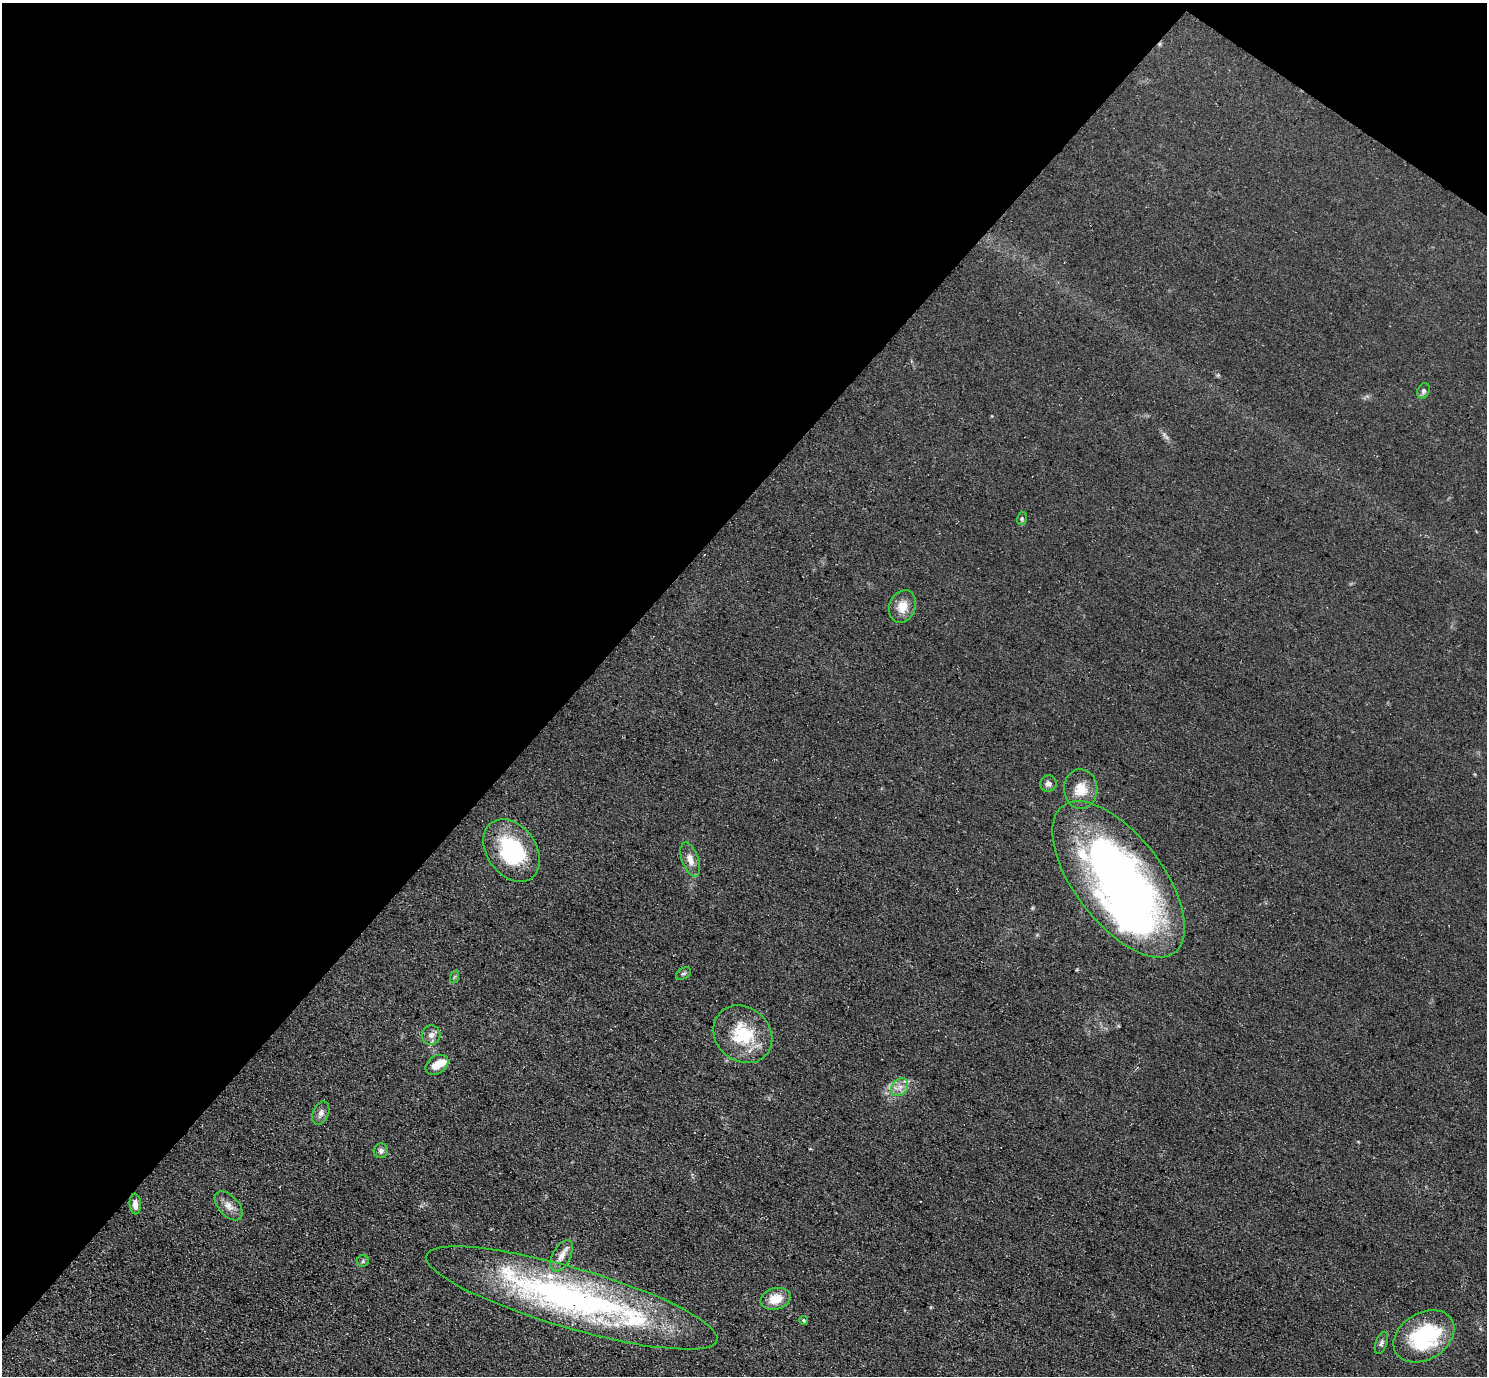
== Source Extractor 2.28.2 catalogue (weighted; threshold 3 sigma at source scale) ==
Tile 2 of 4 x 4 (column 2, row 1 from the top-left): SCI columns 1486-2970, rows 4276-5649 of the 5939 x 5943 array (HDU 1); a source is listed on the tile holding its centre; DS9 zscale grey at full resolution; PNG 1489 x 1378 px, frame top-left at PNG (2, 3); each listed source drawn as its Kron ellipse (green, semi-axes under 4 px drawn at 4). Shown black and unused: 41% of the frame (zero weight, under 3 of 5 exposures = <1% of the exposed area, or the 3 px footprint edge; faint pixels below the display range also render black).
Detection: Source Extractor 2.28.2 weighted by HDU 2 'WHT'; one run over the whole footprint, this tile lists its part. Background 0.0727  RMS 0.0089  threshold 0.0403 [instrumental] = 3 sigma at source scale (4.5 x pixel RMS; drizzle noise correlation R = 1.50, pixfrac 1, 0.05/0.05 arcsec/px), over >= 5 px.
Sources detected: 30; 1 too faint to see at this stretch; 1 inside a brighter object's white glare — neither listed nor drawn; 3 inside a brighter listed object's ellipse — not listed separately; the other 25 listed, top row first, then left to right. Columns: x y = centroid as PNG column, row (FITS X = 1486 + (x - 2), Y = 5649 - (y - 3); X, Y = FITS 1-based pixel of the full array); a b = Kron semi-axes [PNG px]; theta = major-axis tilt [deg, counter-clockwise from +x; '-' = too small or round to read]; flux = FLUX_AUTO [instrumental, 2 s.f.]
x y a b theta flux
1423 391 8 6 63 2.3
1022 519 6 5 - 1.6
902 606 17 13 70 12
1048 783 8 8 - 3.7
1081 789 20 16 -88 16
512 850 34 24 -54 74
690 860 18 8 -70 8
1118 879 92 44 -53 540
683 973 8 5 33 1.9
454 977 6 4 71 1.2
743 1034 31 27 -41 48
431 1035 9 9 - 4.7
437 1065 12 9 34 12
900 1087 10 7 53 5.5
321 1113 12 7 68 4.7
381 1151 7 7 - 3.3
135 1204 10 5 -85 5.3
229 1206 17 10 -47 7.8
562 1256 17 9 62 7.8
363 1261 6 6 - 1.7
572 1298 152 30 -16 350
775 1299 15 10 15 17
804 1320 4 4 - 1.4
1424 1336 33 23 31 85
1381 1343 11 5 69 2.6